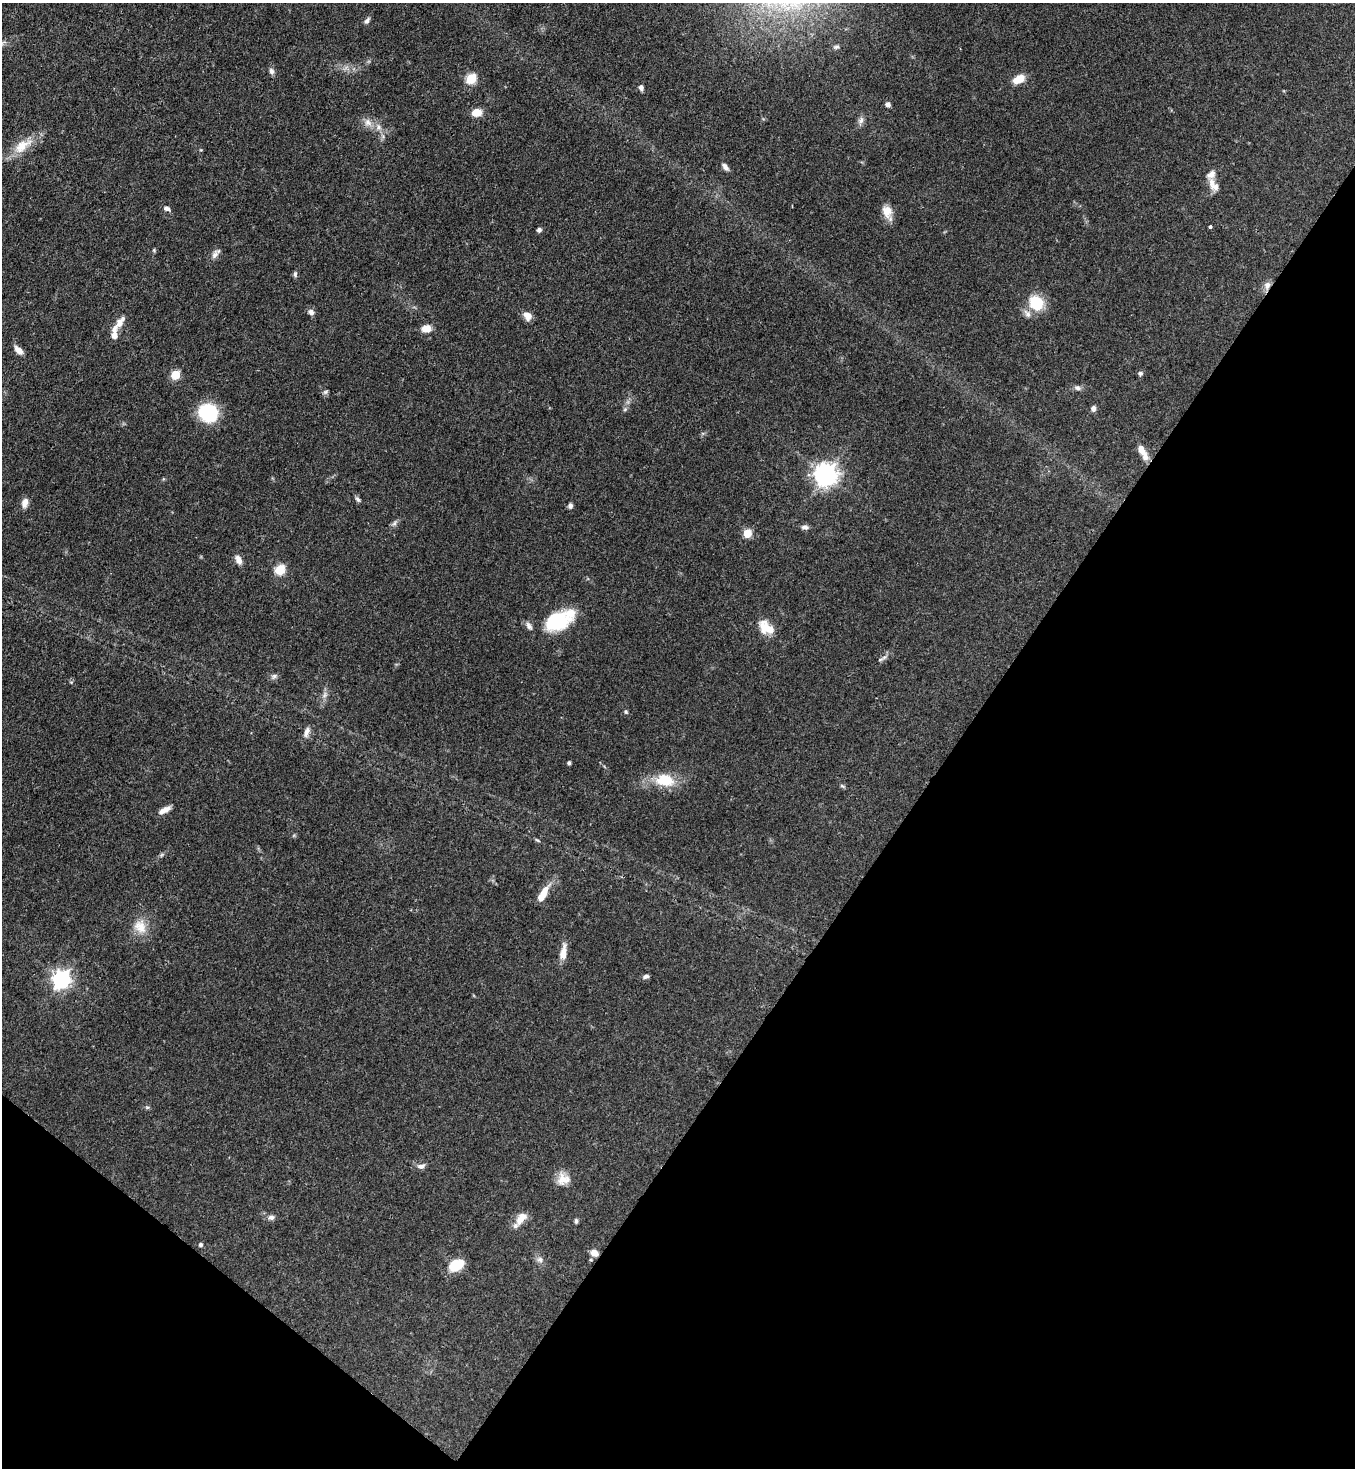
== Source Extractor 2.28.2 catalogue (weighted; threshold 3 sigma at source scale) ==
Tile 15 of 4 x 4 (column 3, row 4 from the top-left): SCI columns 2933-4285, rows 63-1528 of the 6011 x 5988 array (HDU 1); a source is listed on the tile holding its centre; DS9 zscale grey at full resolution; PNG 1357 x 1470 px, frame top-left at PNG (2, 3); no overlay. Shown black and unused: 34% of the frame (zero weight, under 3 of 4 exposures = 7% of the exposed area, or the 3 px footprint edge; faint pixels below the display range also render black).
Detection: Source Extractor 2.28.2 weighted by HDU 2 'WHT'; one run over the whole footprint, this tile lists its part. Background 0.0833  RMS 0.0039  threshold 0.0174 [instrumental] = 3 sigma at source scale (4.5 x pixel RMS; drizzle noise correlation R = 1.50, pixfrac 1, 0.05/0.05 arcsec/px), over >= 5 px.
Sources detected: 80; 5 inside a brighter listed object's ellipse — not listed separately; the other 75 listed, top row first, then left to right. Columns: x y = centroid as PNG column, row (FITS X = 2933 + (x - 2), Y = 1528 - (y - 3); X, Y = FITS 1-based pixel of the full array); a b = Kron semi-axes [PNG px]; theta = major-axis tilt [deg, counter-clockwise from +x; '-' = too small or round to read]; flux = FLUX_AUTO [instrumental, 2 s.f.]
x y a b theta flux
367 21 9 5 53 1.2
836 47 9 5 10 0.98
271 71 9 6 -68 1.3
471 79 6 5 - 26
1019 79 15 9 27 4.8
641 87 7 5 -69 1.3
888 104 5 4 - 1.9
476 112 8 7 - 6
861 120 10 7 73 1.6
368 122 12 10 -50 2.9
379 127 7 6 - 1.4
22 146 28 13 37 8.5
725 167 10 5 -54 1.6
1212 182 16 9 88 3.6
167 208 8 6 -17 1.3
887 211 16 11 -69 4.7
1210 227 3 3 - 0.83
539 230 5 5 - 1.2
154 250 5 4 - 0.47
215 254 14 7 60 1.9
295 274 8 5 89 0.83
1267 285 12 9 83 2.2
1036 303 12 10 -62 17
311 312 7 6 - 1.7
1027 313 13 8 -58 2.2
527 316 11 9 -39 3
120 322 17 8 55 3.4
426 328 11 8 7 3.5
114 334 16 7 89 3.8
18 350 12 7 -42 2.5
1140 373 5 5 - 1
175 375 5 5 - 15
1077 388 9 7 -17 1.3
325 392 7 5 46 0.8
1093 408 7 5 83 1.5
625 409 6 5 - 0.68
208 413 19 17 -32 23
1141 450 14 9 -59 3.3
826 475 8 7 - 290
358 499 9 5 -45 0.9
25 503 12 7 74 2.5
570 506 7 6 - 1.1
394 523 8 5 38 1.1
805 527 9 6 -6 1.4
747 533 5 5 - 13
238 560 12 7 -62 2.4
280 570 6 5 - 24
559 621 34 18 25 23
766 628 20 12 -37 7
880 660 8 3 19 0.7
274 676 10 7 29 1.2
325 695 10 4 81 1.3
626 712 6 5 - 0.6
307 732 16 6 73 2
569 763 4 3 - 0.86
665 780 26 16 -8 11
842 786 7 4 -36 0.6
164 810 14 5 29 3.2
537 840 7 3 -35 0.53
161 855 6 4 70 0.58
544 892 20 8 57 4.8
140 927 20 17 -59 6.6
563 952 22 8 81 3.9
646 976 8 5 20 1.1
61 979 8 7 - 140
147 1107 6 4 0 0.58
421 1166 12 7 12 1.6
563 1179 17 15 3 4.8
271 1217 10 7 17 1.4
521 1218 19 10 51 4.7
576 1221 7 4 -90 0.74
201 1245 5 4 - 0.98
594 1253 9 7 -22 2.5
540 1259 9 8 - 1.6
456 1265 14 10 27 10
Overlapping masked pixels (flux is a lower limit): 2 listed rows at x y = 1267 285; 594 1253